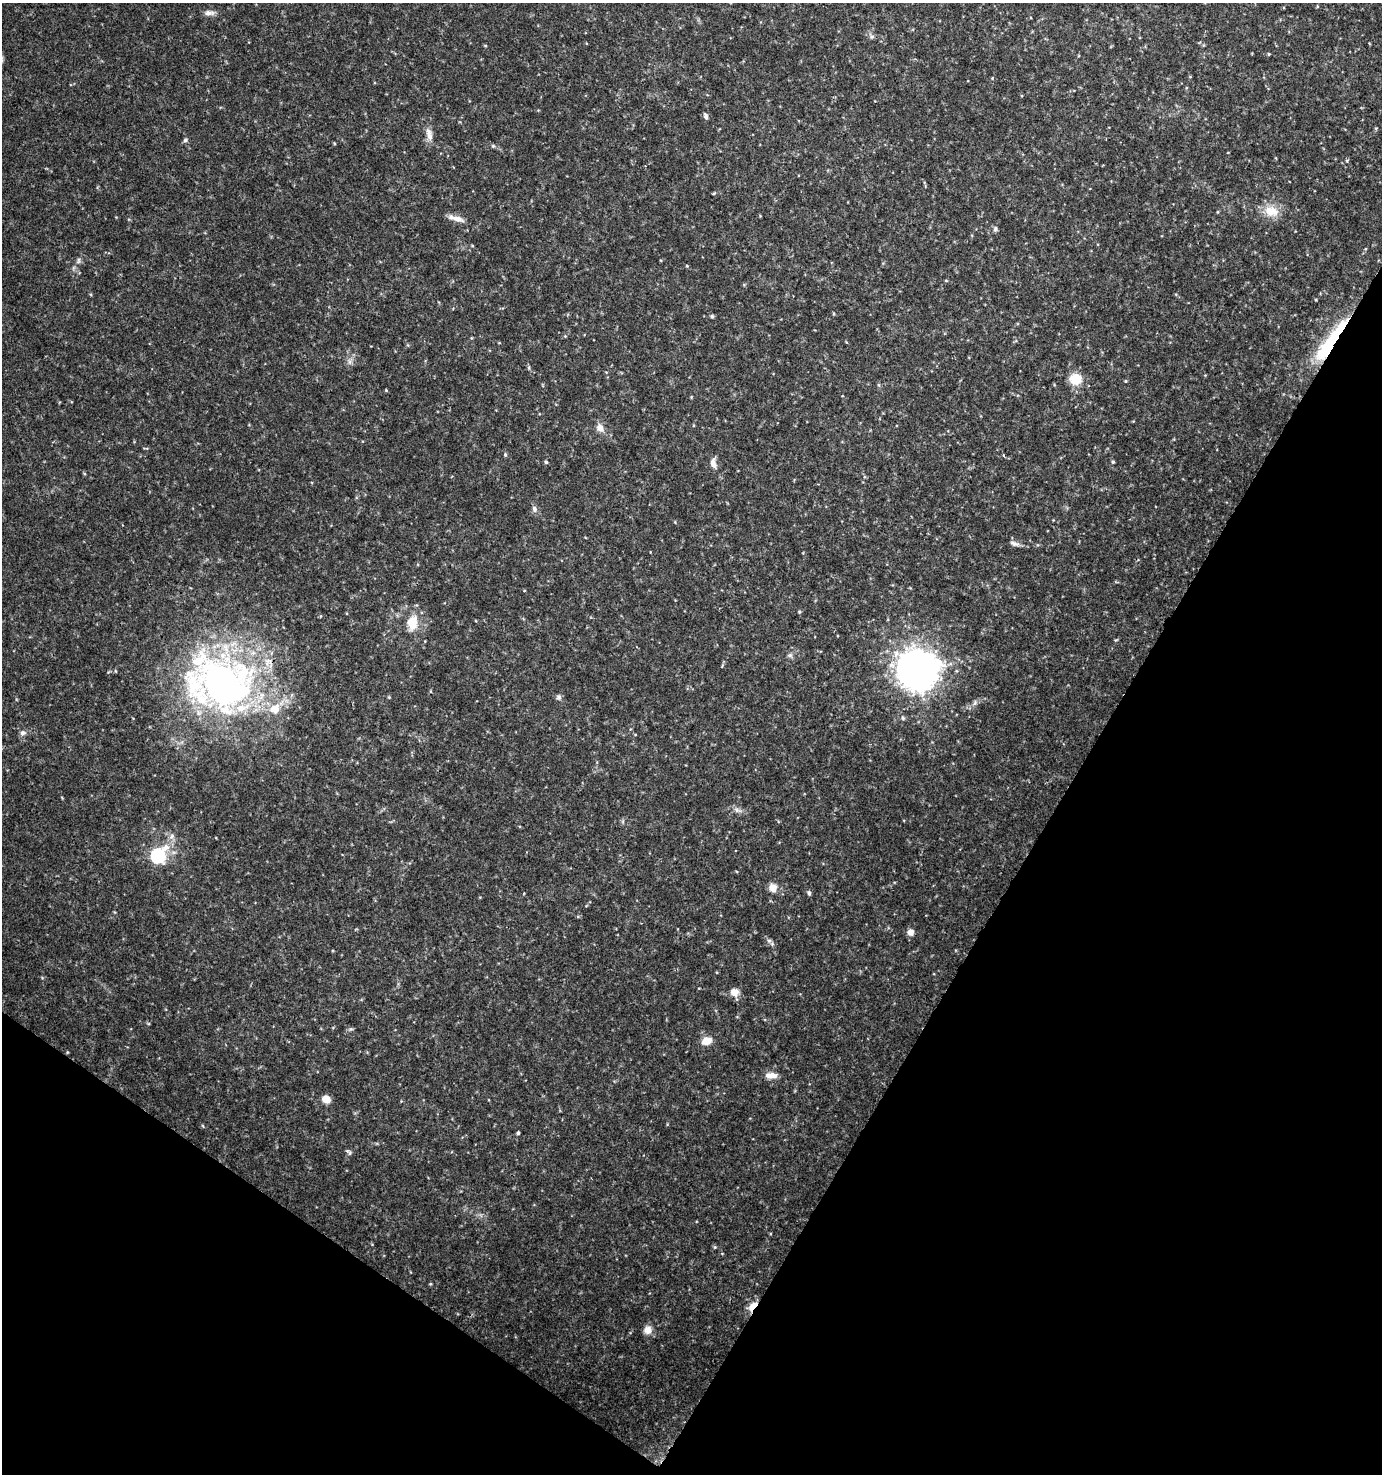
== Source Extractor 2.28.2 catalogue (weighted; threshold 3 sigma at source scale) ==
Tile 15 of 4 x 4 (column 3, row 4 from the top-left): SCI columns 2952-4331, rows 12-1483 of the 5968 x 5903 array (HDU 1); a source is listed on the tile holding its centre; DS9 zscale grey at full resolution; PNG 1384 x 1476 px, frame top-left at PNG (2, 3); no overlay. Shown black and unused: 29% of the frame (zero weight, under 3 of 4 exposures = <1% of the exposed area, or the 3 px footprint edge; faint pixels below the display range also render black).
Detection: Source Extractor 2.28.2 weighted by HDU 2 'WHT'; one run over the whole footprint, this tile lists its part. Background 0.0464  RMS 0.0043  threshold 0.0191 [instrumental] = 3 sigma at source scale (4.5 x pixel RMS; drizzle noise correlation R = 1.50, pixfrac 1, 0.0396/0.0396 arcsec/px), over >= 5 px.
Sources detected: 72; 2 inside a brighter listed object's ellipse — not listed separately; the other 70 listed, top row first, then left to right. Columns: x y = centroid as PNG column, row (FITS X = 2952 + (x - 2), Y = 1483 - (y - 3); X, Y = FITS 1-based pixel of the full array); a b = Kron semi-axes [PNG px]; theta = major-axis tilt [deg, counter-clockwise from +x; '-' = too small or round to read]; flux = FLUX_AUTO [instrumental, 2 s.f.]
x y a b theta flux
209 13 15 6 0 2.2
871 36 9 7 -53 1.3
485 45 5 3 - 0.38
1269 54 4 3 - 0.5
992 78 4 4 - 0.33
706 116 8 5 -69 1.2
1376 128 5 4 - 0.47
429 134 20 8 -78 3.6
185 140 7 5 18 0.8
493 146 5 5 - 0.66
1347 161 5 3 - 0.47
714 193 5 3 - 0.47
1271 211 20 14 -12 8.3
458 219 18 8 -16 3.5
995 229 8 6 85 1
472 246 5 3 - 0.38
78 261 9 5 74 1.4
687 266 4 3 - 0.41
946 280 5 3 - 0.38
712 316 5 4 - 0.66
565 336 4 4 - 0.44
471 338 5 3 - 0.35
1331 341 63 11 55 38
350 361 10 6 71 1.9
529 367 6 3 73 0.52
1075 379 15 13 -16 8.5
1125 381 4 3 - 0.5
879 385 6 4 -70 0.54
386 390 4 4 - 0.39
600 428 12 9 -62 3.1
146 448 7 2 -10 0.39
505 455 5 4 - 0.72
546 462 4 4 - 0.73
1113 462 5 4 - 0.67
713 463 14 7 -82 2.9
534 509 10 7 -70 1.6
1014 543 13 6 -17 1.8
799 612 4 4 - 0.54
412 623 18 12 84 9.4
1116 640 7 3 35 0.48
790 655 8 7 - 1.2
918 670 18 18 - 490
221 683 72 57 -20 220
430 691 5 3 - 0.37
389 697 5 4 - 0.45
559 697 8 7 - 1.2
975 703 8 6 70 1.2
903 718 7 5 -74 0.84
23 733 8 7 - 1.6
737 810 12 7 -34 1.9
172 836 9 7 59 2
158 856 8 6 50 70
773 888 11 9 -75 3.9
809 893 6 5 - 0.9
586 906 5 3 - 0.35
910 932 8 8 - 2.4
769 940 7 4 0 0.93
735 992 12 10 -56 3.7
351 1029 7 4 31 0.72
706 1041 11 9 16 5.3
67 1052 5 3 - 0.34
771 1075 15 8 -3 3.7
326 1099 8 7 - 4.3
203 1126 5 3 - 0.42
518 1133 4 3 - 0.75
349 1152 9 5 -45 0.87
715 1247 5 5 - 0.54
430 1284 5 3 - 0.42
752 1306 13 6 45 6.3
648 1330 10 10 - 3.4
Overlapping masked pixels (flux is a lower limit): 2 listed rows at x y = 1331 341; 752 1306